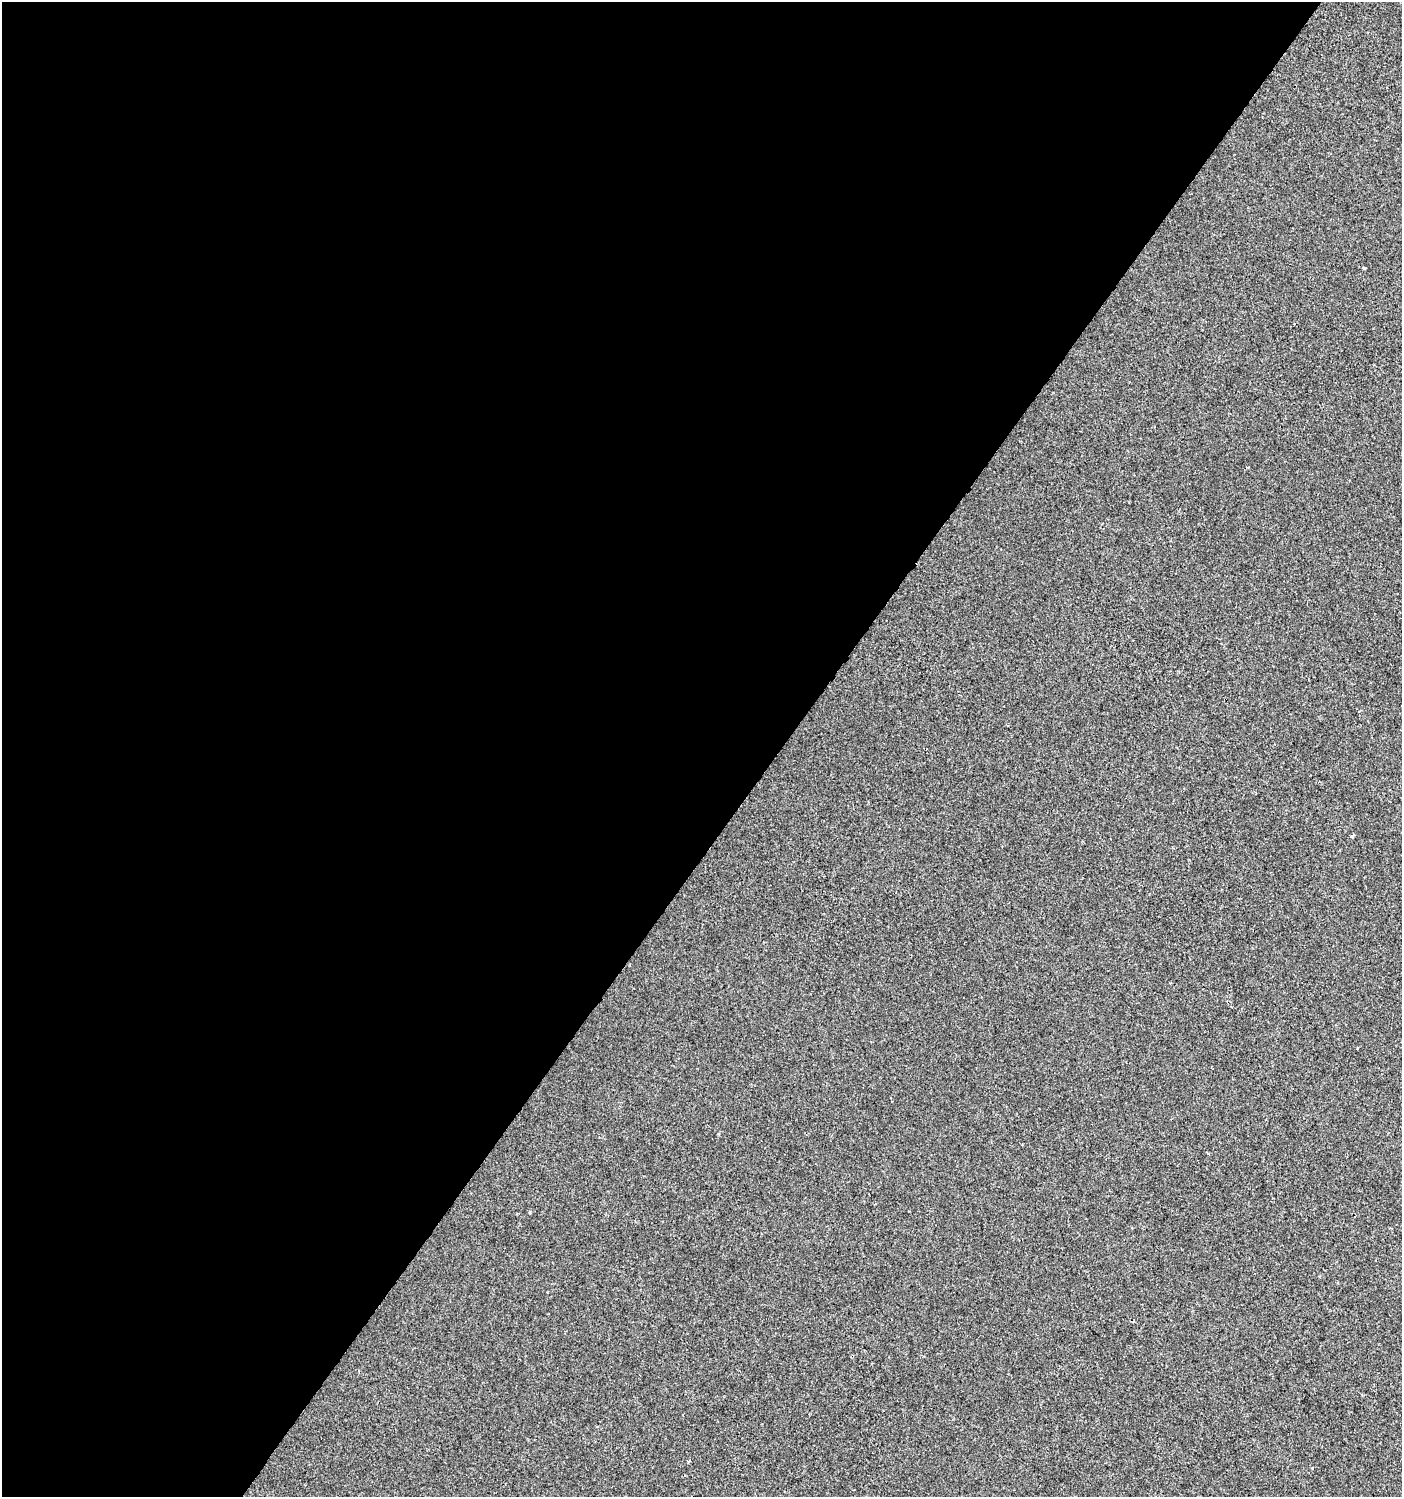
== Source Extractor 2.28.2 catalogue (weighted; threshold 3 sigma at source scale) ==
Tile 5 of 4 x 4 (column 1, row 2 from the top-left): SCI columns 243-1642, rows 2990-4484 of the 6017 x 5983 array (HDU 1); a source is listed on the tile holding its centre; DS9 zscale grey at full resolution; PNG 1404 x 1499 px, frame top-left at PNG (2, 2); no overlay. Shown black and unused: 56% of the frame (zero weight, under 2 of 3 exposures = <1% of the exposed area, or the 3 px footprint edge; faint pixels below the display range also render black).
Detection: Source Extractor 2.28.2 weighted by HDU 2 'WHT'; one run over the whole footprint, this tile lists its part. Background 3.98e-04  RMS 0.0042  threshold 0.0188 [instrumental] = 3 sigma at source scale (4.5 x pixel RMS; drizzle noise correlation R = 1.50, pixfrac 1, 0.0396/0.0396 arcsec/px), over >= 5 px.
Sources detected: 3; all 3 listed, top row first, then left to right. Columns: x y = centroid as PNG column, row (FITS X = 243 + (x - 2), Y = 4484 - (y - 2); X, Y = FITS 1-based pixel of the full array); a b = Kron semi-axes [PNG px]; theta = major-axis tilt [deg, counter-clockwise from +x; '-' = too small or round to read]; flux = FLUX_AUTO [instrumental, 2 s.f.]
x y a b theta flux
1364 268 4 3 - 0.68
1352 836 3 3 - 1.3
689 1461 3 2 - 0.6